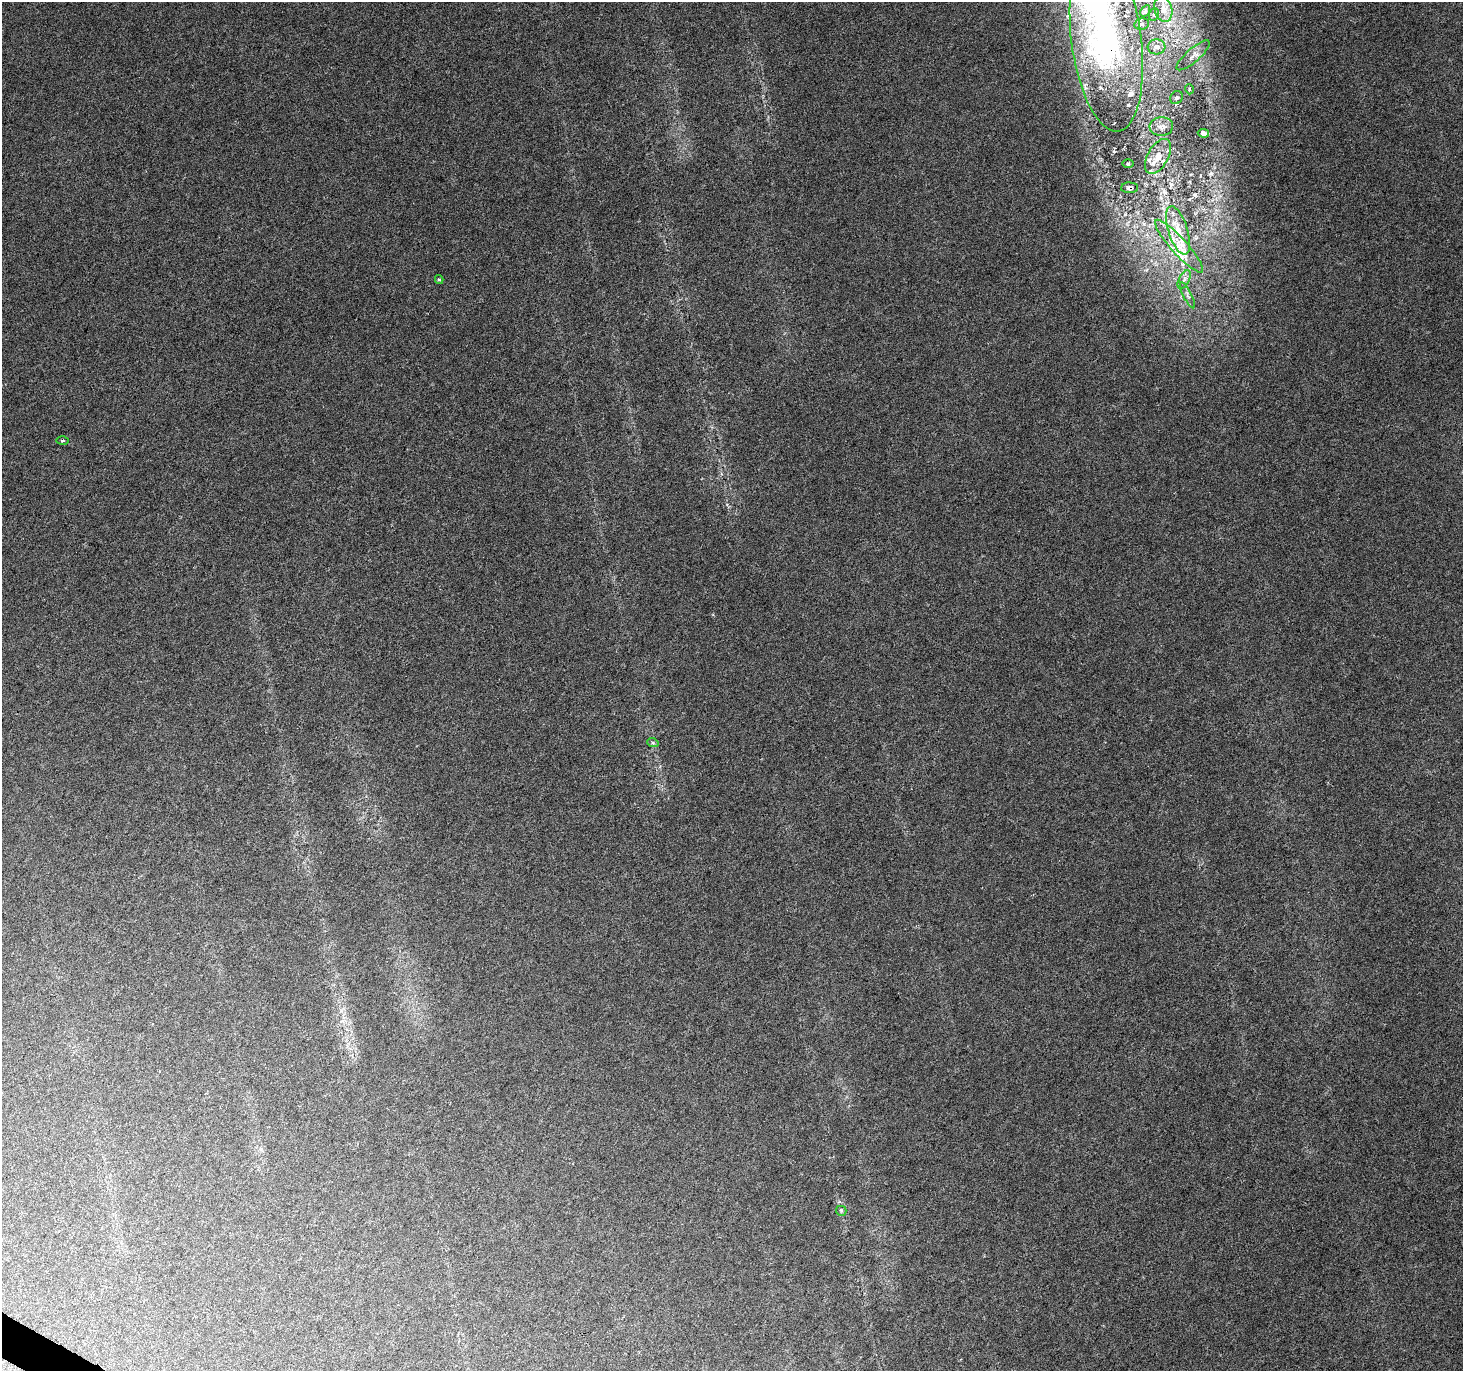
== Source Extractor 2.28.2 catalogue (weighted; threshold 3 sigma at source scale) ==
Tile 7 of 4 x 4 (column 3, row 2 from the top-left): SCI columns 2923-4383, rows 2932-4300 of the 5851 x 5929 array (HDU 1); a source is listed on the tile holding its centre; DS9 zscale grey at full resolution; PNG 1465 x 1373 px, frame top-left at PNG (2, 2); each listed source drawn as its Kron ellipse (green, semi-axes under 4 px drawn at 4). Shown black and unused: <1% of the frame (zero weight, under 3 of 6 exposures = <1% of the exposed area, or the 3 px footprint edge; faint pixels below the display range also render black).
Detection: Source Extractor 2.28.2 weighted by HDU 2 'WHT'; one run over the whole footprint, this tile lists its part. Background 0.0249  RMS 0.0023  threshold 0.00936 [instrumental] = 3 sigma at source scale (4.09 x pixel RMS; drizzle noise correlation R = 1.36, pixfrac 0.8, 0.0396/0.0396 arcsec/px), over >= 5 px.
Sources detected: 28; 6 inside a brighter listed object's ellipse — not listed separately; the other 22 listed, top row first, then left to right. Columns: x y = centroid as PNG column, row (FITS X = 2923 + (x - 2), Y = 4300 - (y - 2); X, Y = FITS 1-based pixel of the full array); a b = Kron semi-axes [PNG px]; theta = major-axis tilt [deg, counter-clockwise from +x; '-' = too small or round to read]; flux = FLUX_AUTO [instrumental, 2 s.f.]
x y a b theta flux
1163 9 13 8 -73 1.8
1145 11 6 4 60 0.4
1154 14 6 5 - 0.42
1142 24 7 5 12 0.62
1106 39 93 35 -83 60
1157 47 9 7 5 1.8
1193 55 21 6 41 1.5
1189 89 5 3 - 0.22
1176 98 7 6 - 0.56
1161 126 12 9 4 1.2
1203 133 6 4 -9 0.65
1158 156 19 10 60 2.7
1128 163 6 4 0 0.29
1130 188 8 5 0 0.54
1178 230 25 9 -72 4.4
1179 246 35 8 -48 4.4
439 279 4 3 - 0.35
1184 280 10 5 64 0.87
1187 295 14 4 -63 0.79
63 440 6 3 1 0.26
653 743 6 4 -20 0.29
841 1211 5 5 - 0.32
Overlapping masked pixels (flux is a lower limit): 2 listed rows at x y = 1106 39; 1130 188
Isophote crosses this tile's border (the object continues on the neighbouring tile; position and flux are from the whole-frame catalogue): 1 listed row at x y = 1106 39
Unlisted compact peaks at least as high as the median listed source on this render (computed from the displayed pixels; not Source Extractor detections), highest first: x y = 1114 151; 1211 173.